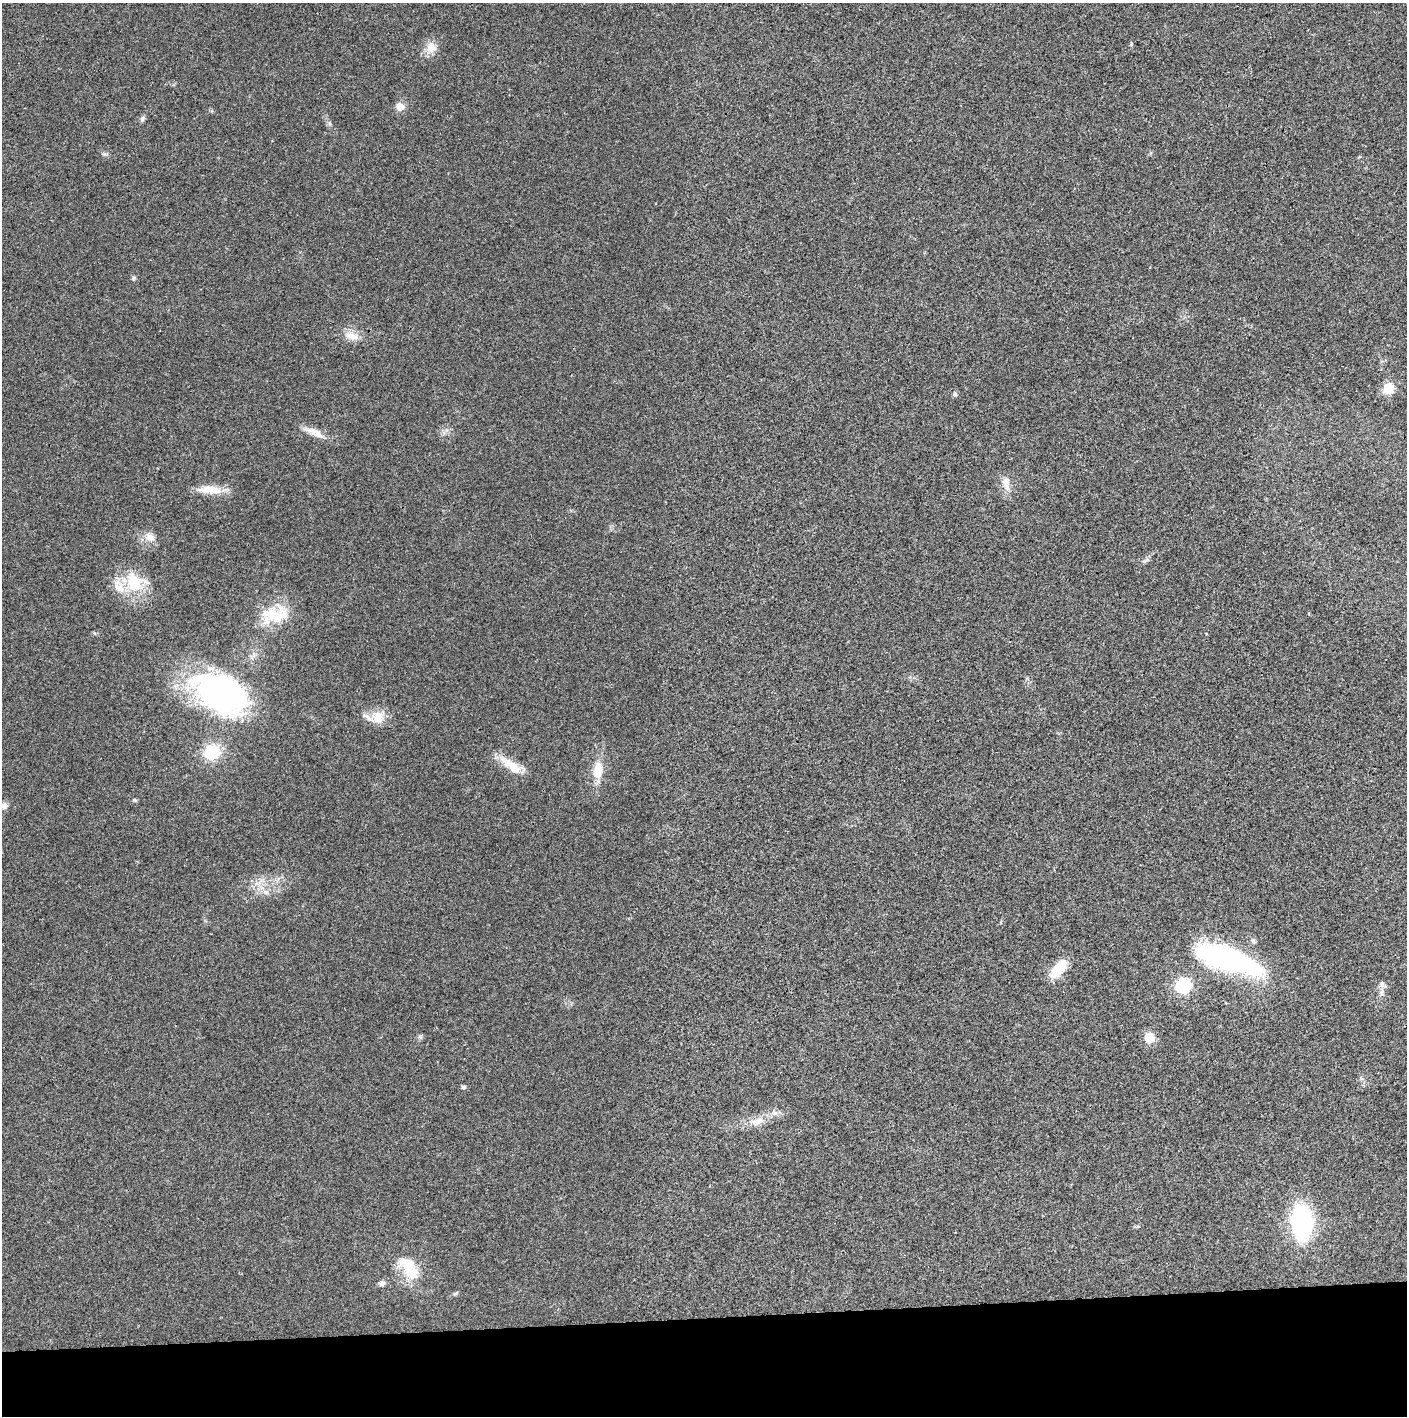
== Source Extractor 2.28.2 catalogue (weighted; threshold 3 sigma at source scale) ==
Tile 8 of 3 x 3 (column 2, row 3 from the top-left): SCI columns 1410-2814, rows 1-1414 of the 4221 x 4243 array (HDU 1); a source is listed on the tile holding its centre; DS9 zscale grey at full resolution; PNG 1409 x 1418 px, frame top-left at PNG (2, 3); no overlay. Shown black and unused: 7% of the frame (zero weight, under 3 of 4 exposures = <1% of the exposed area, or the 3 px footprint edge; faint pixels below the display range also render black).
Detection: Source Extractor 2.28.2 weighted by HDU 2 'WHT'; one run over the whole footprint, this tile lists its part. Background 0.019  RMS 0.0051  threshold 0.023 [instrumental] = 3 sigma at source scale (4.5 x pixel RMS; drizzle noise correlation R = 1.50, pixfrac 1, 0.05/0.05 arcsec/px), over >= 5 px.
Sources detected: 38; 3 inside a brighter listed object's ellipse — not listed separately; the other 35 listed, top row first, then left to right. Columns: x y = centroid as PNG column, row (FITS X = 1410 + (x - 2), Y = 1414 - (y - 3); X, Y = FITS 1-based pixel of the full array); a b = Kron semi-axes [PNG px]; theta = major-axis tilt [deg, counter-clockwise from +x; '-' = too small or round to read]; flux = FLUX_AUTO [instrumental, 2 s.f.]
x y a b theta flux
1131 44 4 3 - 0.6
431 47 16 13 -68 5.6
400 106 6 6 - 7.1
142 119 8 6 71 1.3
133 278 6 5 - 0.89
351 336 20 10 -23 5.7
1388 388 14 11 63 8.3
955 394 6 6 - 0.91
314 432 27 9 -26 5.9
1005 481 12 10 -82 4.1
210 490 32 10 -3 9.2
149 537 15 11 -22 4.5
135 582 31 27 -22 20
275 615 39 21 4 20
220 693 68 40 -28 120
378 717 19 15 -68 7.8
212 752 17 14 30 18
513 766 29 13 -37 9.9
598 770 21 11 85 9.4
135 800 6 4 -34 0.63
4 806 9 8 - 2.2
265 892 7 4 -71 1.2
1253 941 8 5 -52 1.1
1226 959 71 21 -19 100
1058 969 22 10 51 14
1183 986 14 13 - 21
1382 992 11 6 77 2.5
1149 1038 12 11 - 6.6
1361 1078 7 4 -71 0.91
464 1087 5 4 - 1.3
757 1121 23 9 14 6.7
1302 1222 29 17 -88 75
1137 1227 9 3 21 0.65
409 1268 38 18 -56 18
382 1283 8 7 - 1.7
Isophote crosses this tile's border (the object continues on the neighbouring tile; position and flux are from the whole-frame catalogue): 1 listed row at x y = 4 806
Unlisted compact peaks at least as high as the median listed source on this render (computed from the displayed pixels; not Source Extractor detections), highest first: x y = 456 1293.